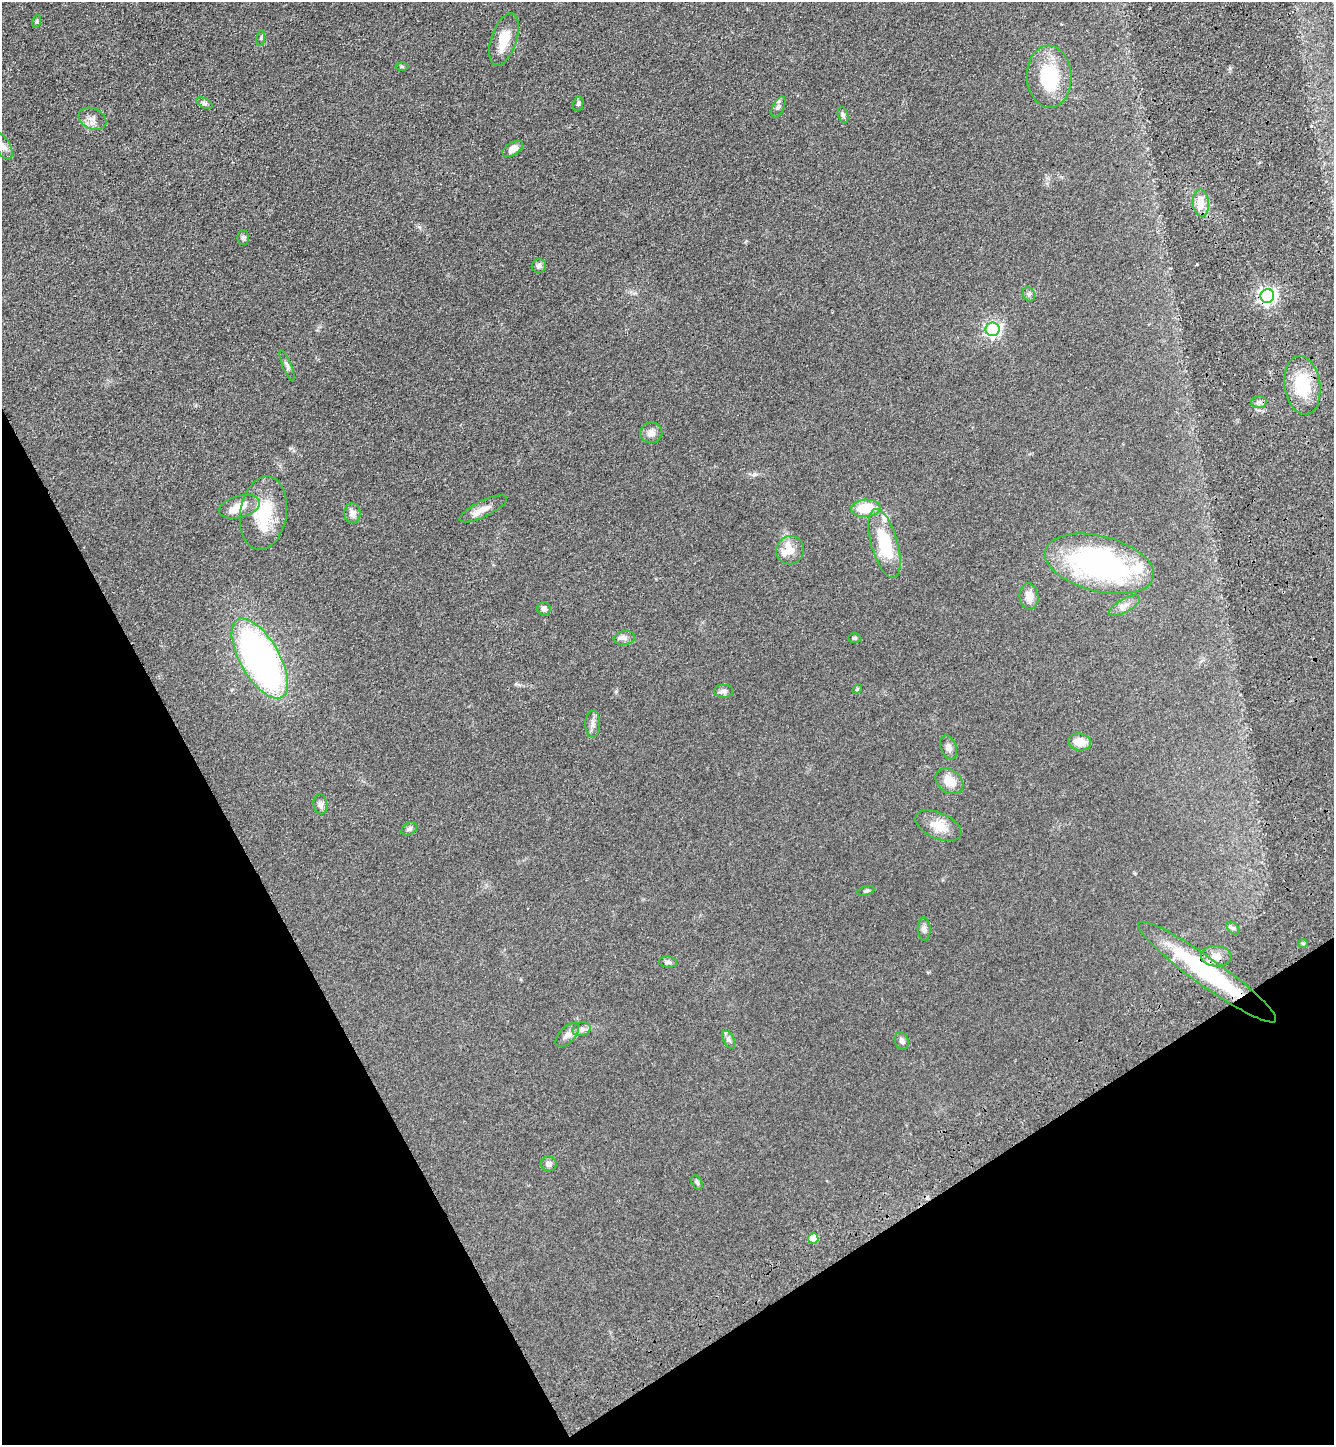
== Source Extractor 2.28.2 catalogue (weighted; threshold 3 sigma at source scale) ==
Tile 14 of 4 x 4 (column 2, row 4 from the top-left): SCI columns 1696-3027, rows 106-1548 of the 5920 x 5981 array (HDU 1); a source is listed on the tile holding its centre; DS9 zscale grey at full resolution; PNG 1336 x 1447 px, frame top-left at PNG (2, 2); each listed source drawn as its Kron ellipse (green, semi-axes under 4 px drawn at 4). Shown black and unused: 26% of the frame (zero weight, under 3 of 4 exposures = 6% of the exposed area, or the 3 px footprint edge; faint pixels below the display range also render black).
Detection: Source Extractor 2.28.2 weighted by HDU 2 'WHT'; one run over the whole footprint, this tile lists its part. Background 0.0839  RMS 0.0066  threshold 0.0297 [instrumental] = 3 sigma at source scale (4.5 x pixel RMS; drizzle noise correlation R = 1.50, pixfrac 1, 0.05/0.05 arcsec/px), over >= 5 px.
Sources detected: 64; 5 inside a brighter listed object's ellipse — not listed separately; the other 59 listed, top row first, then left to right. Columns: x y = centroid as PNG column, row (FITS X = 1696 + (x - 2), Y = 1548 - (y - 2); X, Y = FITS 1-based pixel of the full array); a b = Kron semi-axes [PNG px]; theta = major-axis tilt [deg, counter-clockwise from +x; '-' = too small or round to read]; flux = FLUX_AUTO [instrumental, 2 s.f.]
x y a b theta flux
37 21 6 4 71 0.81
261 38 8 4 82 0.92
504 39 27 12 72 14
402 66 6 4 -1 0.88
1049 77 31 22 -86 40
204 103 9 5 -26 1.6
578 104 7 5 75 1.1
778 107 11 5 66 2
843 115 8 5 -75 1.4
92 119 14 10 -23 4.3
3 147 14 7 -62 3.1
513 149 11 6 33 4.3
1201 203 13 8 -85 5.4
243 238 7 6 - 1.1
539 266 7 6 - 2
1029 294 7 6 - 1.5
1267 296 7 6 - 210
993 329 7 6 - 160
287 366 16 4 -69 2.1
1302 385 30 18 -81 25
1259 402 7 6 - 1.7
651 433 11 10 - 3.8
239 507 21 11 15 9.9
866 508 14 8 4 19
483 509 26 8 25 6.3
263 513 37 23 81 30
352 513 10 8 -84 3.7
884 543 36 13 -74 32
790 550 14 13 - 6.7
1099 564 56 27 -14 140
1029 596 13 9 -82 5.7
1124 606 17 7 30 4.1
544 609 7 6 - 2.7
624 638 11 7 8 2.7
855 638 6 5 - 1
260 658 45 19 -60 250
857 689 5 4 - 0.8
724 691 9 6 -4 2.3
593 724 13 7 88 3.1
1080 742 11 8 -8 9
949 747 12 8 -69 3.5
949 781 15 11 -37 9.1
320 804 10 7 -82 2.3
938 826 24 13 -24 11
409 829 8 6 29 1.7
866 891 9 4 14 1.3
1233 928 8 5 -43 1.4
924 929 12 6 -86 2.4
1303 944 5 3 - 0.76
1216 956 15 10 -3 6.7
668 962 9 5 -8 1.7
1207 972 84 14 -36 77
582 1029 9 6 16 2.5
567 1035 15 8 47 4.1
729 1040 9 5 -63 2
902 1041 9 6 -68 2.2
549 1164 8 7 - 2.6
697 1182 8 5 -63 1.2
813 1238 5 5 - 11
Overlapping masked pixels (flux is a lower limit): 2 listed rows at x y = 1267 296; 1207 972
Isophote crosses this tile's border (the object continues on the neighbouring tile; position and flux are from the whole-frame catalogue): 1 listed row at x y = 3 147
Unlisted compact peaks at least as high as the median listed source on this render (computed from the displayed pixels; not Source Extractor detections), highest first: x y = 419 227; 1230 68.